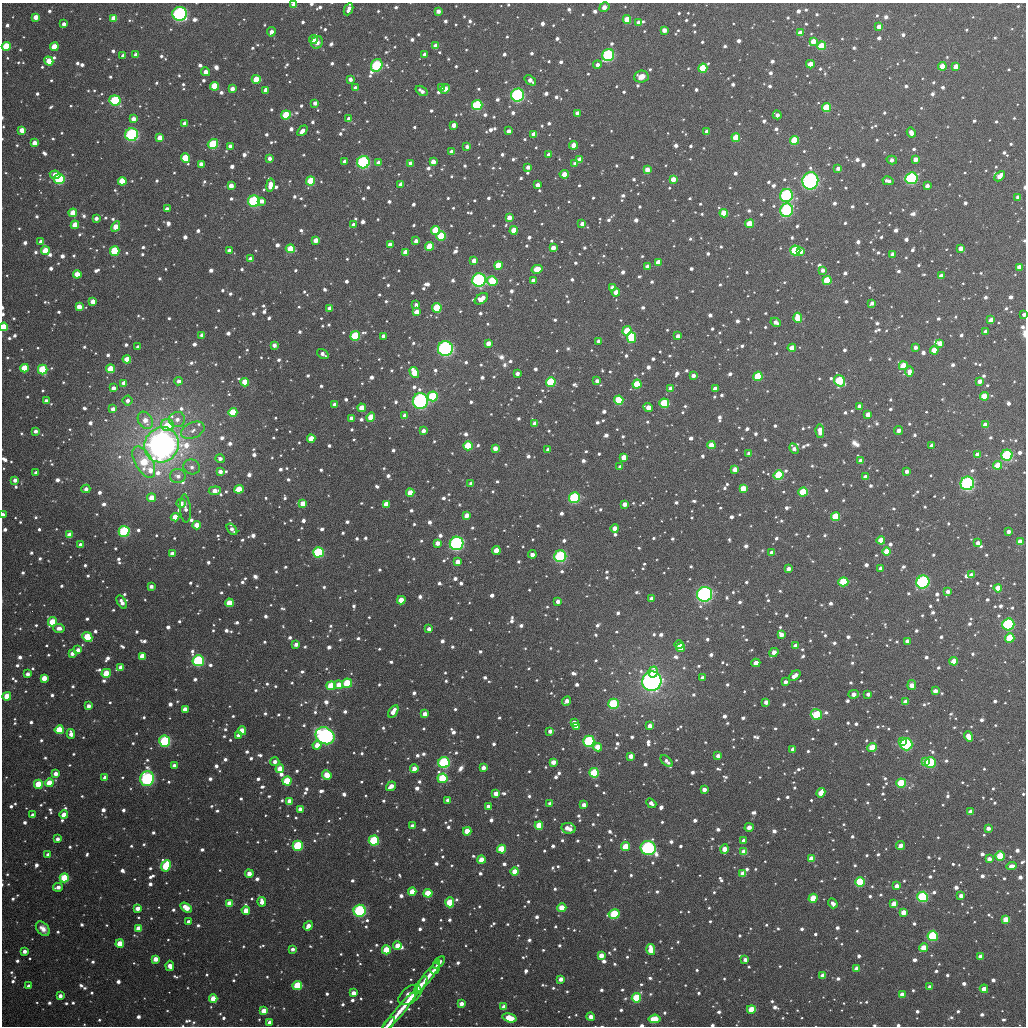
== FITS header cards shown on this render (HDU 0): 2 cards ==
NAXIS1  =                 1024
NAXIS2  =                 1024

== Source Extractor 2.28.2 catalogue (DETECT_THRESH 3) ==
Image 1024 x 1024 px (HDU 0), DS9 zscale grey, 1 PNG px = 1 image px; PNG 1028 x 1028 px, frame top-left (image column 1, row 1024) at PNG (2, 3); each listed source drawn as its Kron ellipse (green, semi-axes under 4 px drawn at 4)
Background 4820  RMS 82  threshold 247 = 3 sigma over >= 5 px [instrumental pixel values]
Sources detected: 1920; of the 1920, the 500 brightest by FLUX_AUTO listed and drawn (1420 fainter detections omitted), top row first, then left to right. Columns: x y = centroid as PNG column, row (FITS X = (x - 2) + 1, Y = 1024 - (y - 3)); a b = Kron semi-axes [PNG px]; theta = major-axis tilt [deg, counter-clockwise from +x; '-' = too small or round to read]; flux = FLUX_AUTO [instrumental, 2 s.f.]
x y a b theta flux
294 5 4 4 - 6.1e+04
604 7 5 4 - 6.4e+04
349 9 6 3 65 3.9e+04
438 11 4 4 - 3.9e+04
180 14 7 7 - 1.3e+06
36 17 4 4 - 7.0e+04
114 18 4 4 - 8.6e+04
627 19 4 4 - 1.4e+05
638 22 4 4 - 3.1e+04
64 24 4 3 - 3.4e+04
879 27 4 4 - 6.9e+04
664 30 4 4 - 5.5e+04
271 32 5 4 - 3.8e+04
800 33 4 4 - 5.9e+04
313 40 4 4 - 5.4e+04
813 41 4 4 - 8.5e+04
317 42 6 5 - 3.5e+04
6 46 4 4 - 3.3e+05
435 46 4 4 - 8.5e+04
822 46 4 4 - 2.1e+05
54 47 4 4 - 1.5e+05
425 54 4 3 - 3.2e+04
136 55 4 4 - 6.7e+04
608 55 6 6 - 9.0e+05
123 56 4 4 - 3.8e+04
49 61 5 4 - 1.3e+05
810 64 4 4 - 6.7e+04
377 65 6 5 - 6.7e+05
597 65 4 4 - 3.1e+04
942 66 4 4 - 1.1e+05
956 66 4 4 - 7.5e+04
703 68 4 4 - 3.1e+05
206 72 4 4 - 5.1e+04
641 76 7 6 - 6.0e+04
256 79 4 4 - 1.5e+05
350 79 4 3 - 3.1e+04
530 80 6 4 -38 5.2e+04
215 86 4 4 - 2.9e+05
355 88 4 3 - 4.5e+04
442 88 4 3 - 4.0e+04
232 89 4 4 - 5.2e+04
445 89 5 4 - 7.3e+04
266 90 4 4 - 5.5e+04
421 91 6 3 -35 3.6e+04
518 95 6 6 - 1.1e+06
115 100 6 5 - 5.9e+05
315 103 4 3 - 3.3e+04
477 105 5 5 - 4.8e+05
826 107 4 4 - 3.5e+05
577 113 4 3 - 3.9e+04
286 115 5 4 - 3.1e+05
777 115 4 4 - 3.8e+04
133 119 4 4 - 4.9e+04
349 119 4 4 - 5.8e+04
185 123 4 4 - 4.0e+04
454 125 4 4 - 5.4e+04
22 130 4 4 - 9.0e+04
302 131 6 4 46 4.9e+04
508 131 4 3 - 3.6e+04
707 132 4 4 - 6.0e+04
911 133 5 4 - 6.1e+04
534 134 4 4 - 7.5e+04
132 135 6 6 - 8.3e+05
736 137 4 4 - 1.7e+05
160 138 4 4 - 8.4e+04
794 140 4 4 - 3.0e+05
35 143 4 4 - 7.7e+04
213 144 5 4 - 3.2e+05
573 145 4 4 - 8.7e+04
230 146 4 3 - 3.9e+04
467 146 4 3 - 3.1e+04
452 152 4 4 - 6.4e+04
549 155 4 3 - 3.9e+04
186 158 5 4 - 3.6e+05
269 158 4 4 - 4.0e+04
580 159 4 4 - 6.8e+04
915 159 4 4 - 5.5e+04
892 160 5 3 - 3.5e+04
345 161 4 4 - 3.9e+04
363 162 6 6 - 8.4e+05
433 162 4 4 - 6.2e+04
379 163 4 4 - 6.5e+04
410 163 4 3 - 4.0e+04
201 164 4 4 - 5.2e+04
575 164 4 4 - 3.2e+04
528 167 4 3 - 3.3e+04
838 168 4 3 - 3.5e+04
647 169 4 4 - 6.6e+04
564 174 4 4 - 7.3e+04
55 175 5 4 - 8.6e+04
999 176 6 4 45 6.2e+04
911 178 6 5 - 8.2e+05
59 179 5 5 - 4.9e+05
673 179 4 4 - 8.0e+04
122 181 4 4 - 2.4e+05
311 181 4 4 - 2.8e+05
810 181 9 8 - 1.4e+06
888 181 6 3 -15 3.3e+04
401 184 4 3 - 4.4e+04
270 185 6 4 79 8.8e+04
537 185 4 4 - 4.7e+04
231 186 4 4 - 6.6e+04
927 186 4 3 - 4.0e+04
786 195 6 6 - 7.2e+05
1018 197 4 4 - 4.9e+04
254 201 6 6 - 8.8e+05
262 201 4 4 - 3.8e+04
167 209 4 3 - 3.7e+04
787 210 7 6 - 6.3e+05
73 213 4 4 - 1.4e+05
724 213 4 4 - 1.4e+05
96 218 4 3 - 3.8e+04
509 218 4 4 - 6.7e+04
582 224 4 4 - 3.8e+04
750 224 4 4 - 2.0e+05
75 225 4 4 - 1.1e+05
353 225 4 3 - 3.2e+04
116 227 5 4 - 1.0e+05
435 230 4 4 - 2.8e+05
514 230 4 4 - 1.6e+05
441 236 4 4 - 2.8e+05
316 240 4 4 - 6.9e+04
416 241 4 3 - 4.5e+04
41 242 4 4 - 5.1e+04
390 245 4 4 - 5.6e+04
430 246 4 4 - 1.7e+05
553 248 4 4 - 6.6e+04
961 248 4 4 - 5.5e+04
290 249 4 4 - 1.9e+05
229 250 4 3 - 3.6e+04
795 250 5 5 - 4.6e+05
45 251 4 4 - 2.0e+05
115 251 5 4 - 3.9e+05
801 251 4 3 - 3.9e+04
405 252 4 4 - 7.3e+04
893 254 4 3 - 4.3e+04
250 259 4 4 - 4.3e+04
474 261 4 4 - 5.7e+04
658 262 4 4 - 8.7e+04
498 265 4 4 - 2.1e+05
647 267 4 4 - 5.3e+04
1019 267 4 4 - 7.2e+04
537 269 6 4 12 1.2e+05
823 270 4 4 - 3.1e+04
77 274 4 4 - 1.3e+05
941 276 4 4 - 6.1e+04
479 280 7 6 - 9.2e+05
533 280 4 4 - 4.1e+04
827 280 4 4 - 2.9e+05
492 281 5 4 - 2.6e+05
612 288 4 4 - 4.8e+04
616 292 4 4 - 6.1e+04
481 299 7 5 35 7.5e+04
93 301 4 4 - 7.3e+04
872 303 4 3 - 3.4e+04
416 305 4 4 - 3.4e+04
79 307 4 4 - 8.8e+04
329 308 4 4 - 4.7e+04
437 308 5 4 - 3.3e+05
416 312 4 4 - 7.0e+04
1024 314 4 3 - 3.8e+04
798 318 5 4 - 1.6e+05
991 320 4 4 - 6.1e+04
776 322 5 4 - 4.6e+04
4 327 4 4 - 1.8e+05
627 331 4 4 - 2.6e+05
986 332 4 3 - 3.6e+04
202 335 4 4 - 3.4e+04
355 336 5 4 - 3.4e+05
384 336 4 4 - 4.3e+04
678 336 4 3 - 4.4e+04
631 338 5 4 - 3.3e+05
598 341 4 3 - 3.2e+04
488 343 4 4 - 5.8e+04
940 343 4 4 - 6.5e+04
274 345 4 4 - 3.7e+04
138 347 3 3 - 3.1e+04
915 347 4 3 - 3.2e+04
792 348 4 4 - 1.1e+05
445 349 7 7 - 1.6e+06
934 350 4 4 - 1.3e+05
323 354 6 3 -35 3.3e+04
127 359 4 4 - 1.2e+05
903 366 4 4 - 1.4e+05
24 368 4 4 - 2.4e+05
43 369 5 4 - 3.6e+05
110 369 4 4 - 1.9e+05
414 372 6 4 -60 1.5e+05
909 372 5 4 - 5.4e+04
517 373 4 4 - 3.7e+04
693 375 4 3 - 3.6e+04
758 376 4 4 - 3.5e+05
179 381 4 4 - 3.3e+04
597 381 4 4 - 3.7e+04
840 381 6 5 - 4.2e+05
980 381 4 4 - 5.2e+04
245 382 4 4 - 1.6e+05
551 382 5 4 - 4.0e+05
124 383 4 4 - 5.6e+04
637 384 4 4 - 2.3e+05
113 388 4 3 - 4.0e+04
670 388 4 4 - 4.0e+04
715 389 4 4 - 5.7e+04
433 396 5 5 - 4.5e+05
984 396 4 4 - 2.2e+05
127 400 5 5 - 3.5e+04
619 400 4 4 - 3.2e+05
46 401 4 3 - 4.3e+04
420 401 8 7 - 1.8e+06
664 403 5 4 - 4.4e+05
335 404 4 4 - 5.1e+04
859 406 4 4 - 3.6e+04
648 407 5 4 - 7.2e+04
362 408 4 4 - 1.4e+05
113 409 4 4 - 4.8e+04
233 412 4 4 - 2.5e+05
868 414 4 4 - 7.7e+04
405 415 4 4 - 5.1e+04
371 417 5 4 - 1.5e+05
351 418 4 4 - 4.9e+04
177 419 8 7 - 4.6e+04
145 420 9 7 -58 7.7e+04
535 423 4 3 - 3.5e+04
168 425 7 6 - 1.9e+05
985 425 4 4 - 6.8e+04
193 430 12 7 24 4.8e+04
898 430 4 4 - 4.2e+04
35 431 4 3 - 3.2e+04
423 431 4 3 - 3.4e+04
820 431 7 4 -87 7.3e+04
311 439 4 4 - 1.2e+05
162 445 18 17 - 5.3e+06
711 445 4 4 - 1.2e+05
932 445 4 4 - 3.5e+04
468 446 4 4 - 2.9e+05
495 448 4 4 - 5.6e+04
794 448 5 4 - 3.9e+04
548 450 4 3 - 3.5e+04
749 454 4 4 - 4.1e+04
977 455 4 4 - 8.6e+04
1007 455 5 5 - 6.0e+05
624 457 4 4 - 1.1e+05
220 459 4 4 - 3.2e+04
861 461 4 4 - 5.9e+04
144 462 17 8 -60 2.9e+05
998 465 4 4 - 1.5e+05
192 467 8 7 - 3.4e+04
620 467 4 3 - 3.7e+04
735 469 4 4 - 7.8e+04
220 471 4 4 - 4.0e+04
906 471 4 3 - 3.6e+04
36 473 4 3 - 3.8e+04
779 475 5 5 - 2.8e+05
178 476 8 7 - 4.5e+04
865 477 4 4 - 5.8e+04
15 480 4 3 - 4.0e+04
967 483 7 6 - 9.2e+05
471 484 4 3 - 3.2e+04
743 488 4 4 - 1.3e+05
86 489 4 4 - 3.7e+04
239 489 5 4 - 1.9e+05
215 491 6 4 7 6.4e+04
803 492 4 4 - 3.1e+05
410 493 4 4 - 1.2e+05
151 498 4 4 - 1.1e+05
574 498 5 5 - 5.9e+05
181 503 5 4 - 4.6e+04
303 503 4 4 - 8.4e+04
386 504 4 4 - 9.3e+04
624 504 4 3 - 4.9e+04
185 509 14 5 -86 3.5e+04
3 515 4 3 - 6.2e+04
467 515 4 4 - 5.7e+04
836 516 4 4 - 2.8e+05
175 517 4 4 - 1.1e+05
197 525 4 4 - 1.1e+05
615 528 4 4 - 5.7e+04
232 529 6 4 -52 3.6e+04
124 531 5 5 - 5.2e+05
1008 532 4 3 - 3.6e+04
69 535 4 4 - 9.5e+04
881 540 4 4 - 1.5e+05
1020 542 4 4 - 1.0e+05
437 543 4 4 - 5.2e+04
457 543 7 6 - 1.2e+06
978 543 4 3 - 4.4e+04
80 545 4 3 - 3.6e+04
496 551 4 4 - 1.0e+05
886 551 4 4 - 1.4e+05
318 552 5 5 - 5.7e+05
772 553 4 4 - 5.5e+04
172 554 4 4 - 5.8e+04
532 554 4 4 - 4.8e+04
560 556 6 6 - 6.5e+05
458 562 4 4 - 6.0e+04
880 568 4 4 - 3.8e+04
788 569 4 4 - 4.4e+04
971 575 4 4 - 3.5e+04
843 582 5 4 - 3.3e+05
923 582 7 6 - 8.7e+05
151 586 4 4 - 3.1e+04
998 588 4 4 - 1.6e+05
948 591 4 3 - 3.6e+04
705 594 8 7 - 1.2e+06
652 598 4 4 - 4.8e+04
401 600 4 4 - 1.0e+05
558 601 4 4 - 4.1e+04
122 602 7 4 -60 4.4e+04
229 603 4 4 - 1.4e+05
52 622 5 4 - 2.0e+05
1008 624 6 6 - 1.2e+06
59 628 6 4 -3 4.6e+04
429 629 4 4 - 3.6e+04
781 634 4 4 - 5.4e+04
87 637 5 4 - 2.7e+05
1010 638 4 4 - 2.6e+05
907 641 4 3 - 3.9e+04
296 644 4 4 - 3.5e+04
679 644 4 3 - 5.9e+04
795 646 4 4 - 6.3e+04
680 648 4 4 - 6.2e+04
78 650 4 4 - 4.7e+04
72 653 4 4 - 4.0e+04
774 653 5 4 - 7.1e+04
142 656 4 4 - 9.9e+04
198 661 6 5 - 6.6e+05
954 661 4 4 - 1.6e+05
756 663 4 4 - 6.3e+04
121 667 4 4 - 6.7e+04
653 672 5 4 - 7.4e+04
106 673 5 4 - 1.9e+05
28 674 4 3 - 3.4e+04
795 676 6 4 39 5.9e+04
44 678 4 4 - 8.5e+04
703 678 4 4 - 3.5e+04
652 681 10 9 - 2.9e+06
785 682 4 3 - 3.1e+04
347 683 5 4 - 2.9e+05
339 685 4 4 - 6.7e+04
912 685 5 4 - 7.2e+04
331 686 4 4 - 2.2e+05
935 691 4 4 - 4.8e+04
854 694 5 4 - 4.9e+04
868 694 3 3 - 3.2e+04
7 696 4 4 - 1.5e+05
567 701 5 4 - 4.7e+04
766 702 4 4 - 4.3e+04
905 702 4 4 - 7.0e+04
613 704 5 5 - 4.5e+05
88 706 4 4 - 3.6e+04
185 709 4 4 - 7.2e+04
393 711 7 4 58 6.5e+04
425 714 4 4 - 5.3e+04
816 715 6 5 - 4.3e+05
574 723 4 4 - 6.4e+04
650 726 4 4 - 5.0e+04
576 727 4 3 - 5.7e+04
59 730 4 4 - 2.5e+05
242 731 4 4 - 1.5e+05
550 731 4 3 - 4.1e+04
71 734 5 4 - 5.7e+04
238 735 4 3 - 3.2e+04
325 736 10 8 -31 1.2e+06
969 736 5 4 - 9.7e+04
165 741 5 5 - 5.0e+05
589 741 5 5 - 5.6e+05
903 742 4 3 - 1.7e+05
906 744 6 6 - 6.1e+05
317 745 4 4 - 9.0e+04
598 747 4 4 - 1.3e+05
872 748 5 4 - 1.7e+05
793 749 4 3 - 4.2e+04
631 756 4 4 - 6.5e+04
718 756 4 4 - 4.7e+04
667 761 7 4 -44 3.3e+04
925 761 4 4 - 8.4e+04
275 762 4 4 - 3.3e+04
553 762 4 4 - 6.2e+04
930 762 5 5 - 5.7e+05
444 763 5 5 - 6.4e+05
174 766 4 4 - 4.0e+04
483 768 4 4 - 5.2e+04
280 769 4 4 - 1.1e+05
414 769 4 4 - 6.4e+04
594 773 5 4 - 3.5e+05
56 774 4 4 - 4.8e+04
327 775 5 4 - 1.2e+05
105 778 4 4 - 4.0e+04
443 778 5 4 - 3.3e+05
147 779 7 7 - 9.0e+05
287 781 4 4 - 2.7e+05
49 783 4 4 - 1.2e+05
901 783 5 4 - 3.7e+05
38 784 4 4 - 2.1e+05
391 786 5 4 - 5.8e+04
704 789 4 4 - 4.2e+04
821 793 5 4 - 9.7e+04
496 794 4 4 - 7.1e+04
448 800 4 3 - 3.6e+04
289 801 4 4 - 6.3e+04
651 803 5 3 - 4.0e+04
550 804 4 4 - 4.3e+04
584 805 4 4 - 4.7e+04
488 806 4 4 - 3.4e+04
300 809 4 3 - 4.9e+04
970 812 4 4 - 7.3e+04
33 815 4 3 - 4.5e+04
64 815 4 4 - 9.3e+04
412 826 4 4 - 4.9e+04
539 826 4 4 - 2.6e+05
749 827 4 3 - 4.9e+04
568 828 7 5 -11 8.3e+04
988 828 4 3 - 3.9e+04
467 831 4 4 - 1.2e+05
57 839 4 3 - 3.4e+04
374 841 5 5 - 5.9e+05
744 841 4 4 - 4.3e+04
900 845 5 4 - 5.0e+04
298 846 5 5 - 5.6e+05
626 846 4 4 - 1.9e+05
648 848 7 7 - 1.1e+06
501 849 4 4 - 3.2e+05
724 849 4 4 - 8.5e+04
744 852 4 4 - 9.7e+04
48 855 4 3 - 3.4e+04
1000 856 5 4 - 2.6e+05
811 859 4 4 - 9.9e+04
989 859 4 3 - 4.5e+04
481 860 4 4 - 1.1e+05
166 866 6 4 65 3.3e+05
1011 866 5 3 - 5.3e+04
515 872 4 4 - 1.2e+05
743 873 4 4 - 8.5e+04
249 874 4 4 - 5.9e+04
64 878 4 4 - 2.7e+05
860 882 5 4 - 3.9e+05
897 886 4 4 - 6.3e+04
58 887 5 3 - 4.1e+04
412 892 4 4 - 1.3e+05
428 893 4 4 - 2.6e+05
961 896 4 4 - 4.8e+04
923 897 5 5 - 5.2e+05
813 898 4 4 - 1.6e+05
262 902 5 4 - 5.4e+04
450 902 5 4 - 2.6e+05
229 903 4 4 - 9.6e+04
833 903 5 4 - 4.0e+04
894 904 4 4 - 8.5e+04
186 907 6 4 -34 1.0e+05
138 908 4 4 - 6.1e+04
562 908 4 4 - 1.1e+05
246 910 4 4 - 1.1e+05
360 911 6 6 - 6.9e+05
903 912 4 4 - 8.1e+04
614 914 5 4 - 3.5e+05
1006 920 4 4 - 1.9e+05
189 922 4 3 - 4.2e+04
308 926 5 4 - 5.3e+04
139 928 4 4 - 1.0e+05
43 929 8 5 -46 4.4e+04
933 936 5 5 - 4.9e+05
120 944 4 4 - 1.6e+05
397 946 4 4 - 8.7e+04
923 948 4 4 - 1.3e+05
292 949 4 3 - 3.1e+04
386 950 4 4 - 2.1e+05
651 950 5 4 - 1.4e+05
24 951 4 3 - 3.7e+04
601 955 4 4 - 7.6e+04
981 957 4 4 - 7.5e+04
155 959 4 4 - 6.8e+04
745 960 4 4 - 3.4e+04
439 962 7 3 46 3.9e+04
170 966 5 4 - 6.5e+04
435 969 6 3 61 3.4e+04
857 969 4 4 - 6.1e+04
823 975 4 4 - 4.8e+04
428 976 19 4 53 9.6e+04
561 979 4 3 - 4.9e+04
297 985 4 4 - 2.8e+05
421 985 10 4 58 5.3e+04
29 986 4 3 - 4.0e+04
930 987 4 4 - 4.1e+04
984 989 4 4 - 7.4e+04
353 993 4 4 - 5.4e+04
902 994 4 4 - 7.6e+04
410 995 13 7 37 1.9e+05
60 996 4 3 - 4.1e+04
213 998 4 4 - 1.2e+05
636 998 5 4 - 3.9e+05
461 1004 4 4 - 5.0e+04
504 1007 4 4 - 6.4e+04
751 1009 4 4 - 1.9e+05
264 1011 4 4 - 1.1e+05
399 1011 28 4 50 1.5e+05
591 1017 4 4 - 5.7e+04
509 1018 7 4 -15 2.1e+05
655 1019 6 4 6 1.8e+05
270 1022 4 4 - 4.4e+04
389 1024 8 4 50 4.6e+04
At the frame edge (FLAGS 8, measured only in part): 5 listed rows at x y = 294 5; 1024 314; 4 327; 3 515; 389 1024
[1420 fainter detections neither listed nor drawn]

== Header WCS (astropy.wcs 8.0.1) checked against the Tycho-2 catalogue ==
Header WCS as astropy/WCSLIB reads it (applying the file's SIP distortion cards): RA---TAN-SIP/DEC--TAN-SIP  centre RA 02:09:31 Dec +15:25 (32.38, +15.42 deg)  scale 8.67 arcsec/px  FOV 148.0' x 148.0'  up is +178 deg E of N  parity flipped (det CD > 0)
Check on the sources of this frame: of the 60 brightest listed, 60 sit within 11.5 arcsec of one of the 180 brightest Tycho-2 stars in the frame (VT <= 12.10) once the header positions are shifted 0.69 arcsec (0.28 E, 0.63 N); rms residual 3.83 arcsec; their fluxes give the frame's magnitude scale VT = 24.37 - 2.5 log10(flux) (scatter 0.31 mag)
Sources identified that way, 161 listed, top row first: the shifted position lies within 11.5 arcsec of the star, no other Tycho-2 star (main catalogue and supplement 1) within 23.0 arcsec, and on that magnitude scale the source's flux lands within +1.5 / -3 mag of the star's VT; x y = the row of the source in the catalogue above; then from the Tycho-2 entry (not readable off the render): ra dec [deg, ICRS J2000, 3 dp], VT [Tycho-2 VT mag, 2 dp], TYC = Tycho-2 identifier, HIP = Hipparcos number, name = IAU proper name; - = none
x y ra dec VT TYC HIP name
294 5 32.974 +14.210 12.43 636-376-1 - -
604 7 32.204 +14.186 12.48 636-564-1 - -
180 14 33.257 +14.241 8.72 637-553-1 - -
114 18 33.420 +14.257 12.43 637-723-1 - -
627 19 32.145 +14.214 11.62 636-814-1 - -
6 46 33.685 +14.334 11.41 637-1142-1 - -
822 46 31.660 +14.258 11.20 636-555-1 - -
608 55 32.189 +14.301 9.45 636-660-1 - -
377 65 32.763 +14.348 10.13 636-428-1 - -
703 68 31.952 +14.324 11.06 636-1011-1 - -
256 79 33.061 +14.392 12.60 636-417-1 - -
215 86 33.164 +14.412 11.52 636-762-1 - -
518 95 32.410 +14.406 9.00 636-447-1 10081 -
115 100 33.410 +14.455 10.31 637-825-1 - -
477 105 32.510 +14.434 10.32 636-7-1 - -
826 107 31.641 +14.406 11.23 636-715-1 - -
286 115 32.984 +14.476 11.08 636-518-1 - -
534 134 32.366 +14.499 12.53 636-132-1 - -
132 135 33.366 +14.535 9.26 637-1105-1 10353 -
736 137 31.863 +14.487 12.09 636-55-1 - -
160 138 33.295 +14.541 11.72 637-837-1 - -
794 140 31.716 +14.488 11.08 636-468-1 - -
213 144 33.163 +14.552 10.98 636-294-1 - -
186 158 33.230 +14.588 11.43 637-829-1 - -
363 162 32.787 +14.582 9.23 636-903-1 - -
911 178 31.422 +14.567 9.52 636-273-1 - -
59 179 33.542 +14.649 10.21 637-1178-1 - -
122 181 33.385 +14.649 11.88 637-647-1 - -
311 181 32.916 +14.633 10.87 636-34-1 - -
810 181 31.673 +14.584 8.24 636-631-1 9848 -
786 195 31.731 +14.621 9.40 636-976-1 - -
254 201 33.056 +14.686 9.55 636-503-1 - -
787 210 31.729 +14.657 9.82 636-552-1 - -
73 213 33.505 +14.729 11.43 637-1100-1 - -
724 213 31.885 +14.670 11.66 636-962-1 - -
750 224 31.820 +14.693 11.69 636-460-1 - -
75 225 33.499 +14.758 12.10 637-579-1 - -
435 230 32.601 +14.740 11.52 636-1066-1 - -
441 236 32.586 +14.752 11.14 636-455-1 - -
430 246 32.614 +14.779 11.69 636-138-1 - -
795 250 31.703 +14.753 10.36 636-130-1 - -
45 251 33.570 +14.823 11.90 637-728-1 - -
115 251 33.398 +14.817 10.62 637-845-1 - -
498 265 32.441 +14.818 11.47 636-694-1 - -
77 274 33.489 +14.877 12.18 637-596-1 - -
479 280 32.488 +14.855 9.07 636-472-1 10103 -
827 280 31.621 +14.821 11.12 636-20-1 - -
492 281 32.456 +14.855 10.99 636-391-1 - -
437 308 32.590 +14.926 11.00 636-482-1 - -
798 318 31.691 +14.915 12.23 636-254-1 - -
4 327 33.669 +15.009 11.46 1214-1358-1 - -
627 331 32.114 +14.963 11.73 636-852-1 - -
355 336 32.791 +15.001 10.70 1214-1423-1 - -
631 338 32.102 +14.980 11.02 636-263-1 - -
445 349 32.565 +15.023 8.35 1214-1288-1 - -
127 359 33.358 +15.078 11.84 1214-1509-1 - -
903 366 31.422 +15.019 12.04 1207-1532-1 - -
24 368 33.612 +15.107 11.60 1214-1438-1 - -
43 369 33.567 +15.108 10.87 1214-1505-1 - -
110 369 33.398 +15.102 11.54 1214-1388-1 - -
758 376 31.783 +15.059 11.04 1207-1476-1 - -
840 381 31.580 +15.061 10.65 1207-1550-1 - -
245 382 33.062 +15.122 11.48 1214-1439-1 - -
551 382 32.299 +15.094 10.77 1214-1395-1 - -
637 384 32.084 +15.090 11.27 1214-1350-1 - -
433 396 32.592 +15.140 10.73 1214-1337-1 - -
984 396 31.217 +15.084 12.01 1207-1486-1 - -
619 400 32.128 +15.131 10.97 1214-1504-1 - -
420 401 32.623 +15.151 8.34 1214-1333-1 10143 -
664 403 32.014 +15.134 10.61 1214-1310-1 - -
233 412 33.089 +15.196 11.12 1214-1466-1 - -
371 417 32.744 +15.195 12.45 1214-1336-1 - -
168 425 33.251 +15.233 11.64 1214-1355-1 - -
162 445 33.264 +15.280 5.89 1214-1511-1 10328 -
468 446 32.499 +15.255 11.09 1214-1322-1 - -
977 455 31.227 +15.225 12.41 1207-1482-1 - -
1007 455 31.154 +15.224 9.84 1207-1409-1 - -
144 462 33.307 +15.323 11.38 1214-1433-1 - -
998 465 31.176 +15.249 11.47 1207-1455-1 - -
779 475 31.721 +15.295 10.85 1207-1606-1 - -
967 483 31.249 +15.295 8.93 1207-1439-1 - -
743 488 31.809 +15.331 11.98 1207-1413-1 - -
803 492 31.659 +15.333 10.98 1207-1562-1 - -
410 493 32.639 +15.374 11.44 1214-1416-1 - -
151 498 33.285 +15.409 12.14 1214-1287-1 - -
574 498 32.228 +15.370 9.95 1214-1361-1 - -
836 516 31.575 +15.389 11.24 1207-1535-1 - -
175 517 33.224 +15.453 11.81 1214-2-1 - -
197 525 33.169 +15.470 12.11 1214-1127-1 - -
124 531 33.350 +15.491 10.08 1214-877-1 - -
881 540 31.459 +15.442 11.79 1207-1362-1 - -
1020 542 31.111 +15.430 12.10 1207-1470-1 - -
457 543 32.519 +15.492 8.81 1214-1267-1 - -
886 551 31.444 +15.468 12.05 1207-1029-1 - -
318 552 32.863 +15.525 10.33 1214-114-1 - -
560 556 32.258 +15.512 9.59 1214-846-1 - -
843 582 31.548 +15.546 11.24 1207-1273-1 - -
923 582 31.350 +15.537 9.19 1207-967-1 - -
998 588 31.162 +15.544 11.52 1207-1274-1 - -
52 622 33.521 +15.715 11.11 1214-1121-1 - -
1008 624 31.132 +15.630 9.82 1207-837-1 - -
87 637 33.433 +15.748 11.43 1214-5-1 - -
1010 638 31.126 +15.663 11.49 1207-786-1 - -
142 656 33.294 +15.790 12.64 1214-1265-1 - -
198 661 33.153 +15.797 9.83 1214-230-1 - -
954 661 31.264 +15.725 11.62 1207-940-1 - -
106 673 33.382 +15.835 11.41 1214-1048-1 - -
652 681 32.016 +15.805 7.25 1214-84-1 9948 -
347 683 32.779 +15.838 10.94 1214-201-1 - -
331 686 32.819 +15.845 11.17 1214-251-1 - -
7 696 33.629 +15.899 11.64 1214-578-1 - -
613 704 32.111 +15.863 10.34 1214-533-1 - -
816 715 31.601 +15.869 10.51 1207-571-1 - -
59 730 33.495 +15.975 11.21 1214-213-1 - -
325 736 32.829 +15.967 8.48 1214-852-1 10207 -
165 741 33.230 +15.993 9.95 1214-167-1 - -
589 741 32.168 +15.955 9.88 1214-793-1 - -
906 744 31.373 +15.930 9.72 1207-616-1 9758 -
872 748 31.459 +15.941 11.37 1207-1304-1 - -
930 762 31.311 +15.971 10.14 1207-919-1 - -
444 763 32.529 +16.020 9.74 1214-289-1 - -
280 769 32.940 +16.050 12.01 1214-701-1 - -
594 773 32.152 +16.030 10.77 1214-722-1 - -
443 778 32.531 +16.058 10.71 1214-1124-1 - -
147 779 33.271 +16.085 9.16 1214-1083-1 10330 -
287 781 32.920 +16.079 11.16 1214-31-1 - -
49 783 33.515 +16.103 12.17 1214-653-1 - -
901 783 31.383 +16.024 10.76 1207-220-1 - -
38 784 33.543 +16.107 11.28 1214-818-1 - -
467 831 32.464 +16.184 12.11 1214-396-1 - -
374 841 32.697 +16.214 10.26 1214-1148-1 - -
298 846 32.887 +16.234 10.30 1214-275-1 - -
626 846 32.065 +16.205 11.50 1214-1199-1 - -
648 848 32.009 +16.206 8.97 1214-597-1 - -
501 849 32.376 +16.223 11.01 1214-752-1 - -
744 852 31.768 +16.206 12.48 1207-1136-1 - -
1000 856 31.125 +16.188 11.04 1207-1290-1 - -
811 859 31.598 +16.215 11.64 1207-1319-1 - -
481 860 32.425 +16.250 12.08 1214-704-1 - -
166 866 33.216 +16.294 11.08 1214-383-1 - -
515 872 32.341 +16.276 12.15 1214-268-1 - -
64 878 33.470 +16.331 11.02 1214-721-1 - -
860 882 31.474 +16.266 10.61 1207-384-1 - -
428 893 32.556 +16.336 11.25 1214-1144-1 - -
923 897 31.315 +16.295 9.97 1207-705-1 - -
813 898 31.590 +16.310 12.00 1207-807-1 - -
450 902 32.501 +16.356 11.53 1214-804-1 - -
360 911 32.726 +16.384 9.56 1214-83-1 - -
614 914 32.087 +16.368 10.61 1214-913-1 - -
1006 920 31.104 +16.341 11.53 1207-604-1 - -
933 936 31.286 +16.388 10.11 1207-252-1 - -
120 944 33.325 +16.484 11.81 1214-483-1 - -
923 948 31.308 +16.417 11.86 1207-879-1 - -
386 950 32.655 +16.476 11.25 1214-127-1 - -
651 950 31.992 +16.451 11.79 1207-989-1 - -
297 985 32.876 +16.570 11.26 1214-1234-1 - -
213 998 33.086 +16.608 12.00 1214-1128-1 - -
636 998 32.023 +16.568 10.91 1214-86-1 - -
751 1009 31.733 +16.584 12.09 1207-886-1 - -
509 1018 32.342 +16.628 11.85 1214-568-1 - -
655 1019 31.973 +16.616 12.04 1207-448-1 - -